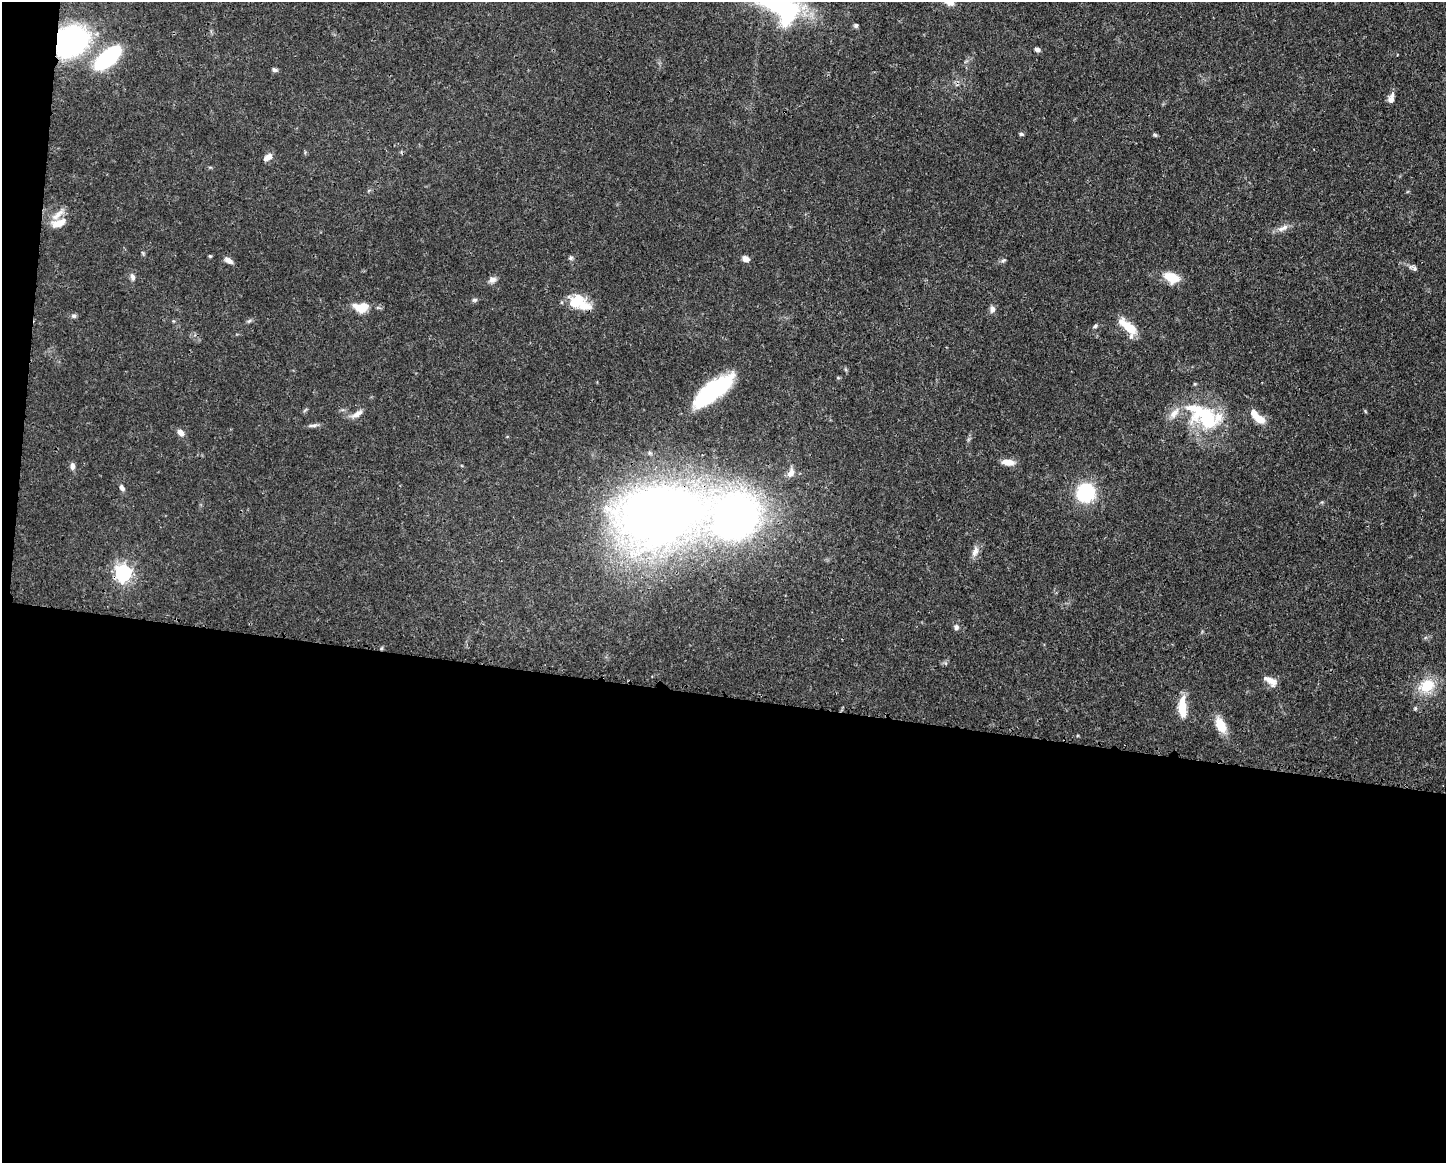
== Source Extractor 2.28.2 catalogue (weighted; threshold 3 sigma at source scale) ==
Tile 10 of 3 x 4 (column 1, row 4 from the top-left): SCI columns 116-1559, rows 6-1166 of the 4674 x 4656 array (HDU 1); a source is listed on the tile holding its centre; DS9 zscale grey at full resolution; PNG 1448 x 1165 px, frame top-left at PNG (2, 2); no overlay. Shown black and unused: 41% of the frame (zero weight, under 3 of 4 exposures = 1% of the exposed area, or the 3 px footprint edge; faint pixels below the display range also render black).
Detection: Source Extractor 2.28.2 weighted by HDU 2 'WHT'; one run over the whole footprint, this tile lists its part. Background 0.0441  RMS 0.0029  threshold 0.0131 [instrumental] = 3 sigma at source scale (4.5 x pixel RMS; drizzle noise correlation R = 1.50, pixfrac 1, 0.05/0.05 arcsec/px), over >= 5 px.
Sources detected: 58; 1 inside a brighter object's white glare — not listed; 6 inside a brighter listed object's ellipse — not listed separately; the other 51 listed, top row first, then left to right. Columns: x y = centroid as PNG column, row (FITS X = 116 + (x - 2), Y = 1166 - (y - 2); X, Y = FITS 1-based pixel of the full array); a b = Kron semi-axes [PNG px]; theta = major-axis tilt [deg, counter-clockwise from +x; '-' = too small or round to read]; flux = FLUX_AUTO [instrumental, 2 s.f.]
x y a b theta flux
785 11 41 26 -34 34
856 25 6 5 - 0.54
69 42 23 19 42 66
1037 49 7 5 -15 0.87
107 58 24 11 39 32
275 70 7 5 -20 0.71
1391 98 13 6 73 1.6
1021 134 6 4 -14 0.46
1155 135 6 5 - 0.44
268 157 11 6 31 1.8
59 223 20 9 20 3.8
1283 228 18 6 26 1.8
210 256 4 4 - 0.39
570 258 7 5 16 0.54
746 259 8 6 -21 1.8
229 260 11 6 -31 1.5
1003 260 7 4 20 0.53
1414 268 9 6 -52 0.79
133 277 9 6 -70 0.99
1172 277 17 11 -21 5.8
493 280 10 7 31 1.3
474 300 7 5 14 0.59
577 301 22 16 -7 7.3
362 307 15 10 5 6.1
992 309 10 7 82 1.1
74 316 7 5 -12 0.66
249 321 7 4 19 0.5
1095 326 6 5 - 0.48
1128 327 21 8 -39 7.4
838 378 6 4 0 0.31
711 392 55 17 38 29
357 414 15 7 30 1.8
1207 419 36 26 -2 19
1259 419 14 8 -36 4.1
313 425 14 4 5 0.95
180 432 9 6 -46 1.6
1008 462 15 7 -4 2.7
72 466 8 5 90 1.2
791 473 13 8 61 2
122 488 8 6 -65 1
1086 493 23 21 61 14
658 517 61 40 11 350
735 517 39 36 32 150
975 551 13 8 65 1.8
123 573 6 6 - 100
956 627 8 6 -90 0.88
1270 681 19 9 -36 2.4
1427 686 22 16 25 7.6
1182 708 24 8 -88 6.3
1415 708 5 5 - 0.4
1221 725 18 10 -63 5.3
Overlapping masked pixels (flux is a lower limit): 2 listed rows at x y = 69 42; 658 517
Isophote crosses this tile's border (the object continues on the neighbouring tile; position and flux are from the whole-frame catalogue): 1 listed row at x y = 785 11